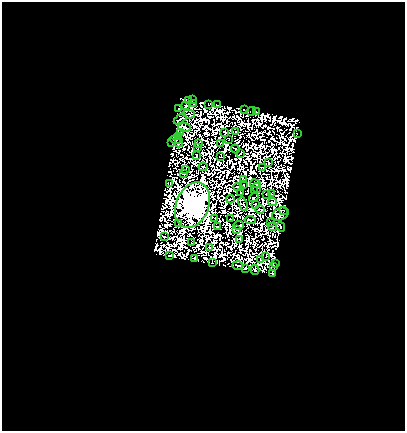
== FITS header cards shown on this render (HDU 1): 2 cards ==
NAXIS1  =                  403
NAXIS2  =                  429

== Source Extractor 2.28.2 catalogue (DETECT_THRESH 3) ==
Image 403 x 429 px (HDU 1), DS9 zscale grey, 1 PNG px = 1 image px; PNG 407 x 433 px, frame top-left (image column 1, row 429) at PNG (2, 2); each listed source drawn as its Kron ellipse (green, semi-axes under 4 px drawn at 4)
Background 1.36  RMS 1.6e-04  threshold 4.81e-04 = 3 sigma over >= 5 px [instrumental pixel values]
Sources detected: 167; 89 with non-positive FLUX_AUTO (blend fragments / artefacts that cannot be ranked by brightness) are neither listed nor drawn; the other 78 listed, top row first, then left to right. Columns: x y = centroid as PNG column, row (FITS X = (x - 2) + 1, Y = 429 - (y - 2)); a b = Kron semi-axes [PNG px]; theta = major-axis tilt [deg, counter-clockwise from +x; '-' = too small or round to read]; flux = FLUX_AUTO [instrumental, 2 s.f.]
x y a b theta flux
193 99 2 2 - 14
189 100 3 2 - 24
193 103 2 2 - 33
209 105 2 2 - 3.2
217 105 2 2 - 24
186 106 3 2 - 47
178 108 3 2 - 25
245 109 3 2 - 34
251 111 5 2 - 21
256 111 3 2 - 41
189 114 6 2 -10 6.8
180 119 7 2 34 23
185 127 6 4 -4 6.5
225 132 3 2 - 19
236 132 2 2 - 34
181 133 2 2 - 11
297 134 2 2 - 11
178 136 3 2 - 30
229 139 2 2 - 23
175 140 6 3 -16 19
172 143 2 2 - 27
179 143 5 2 - 35
220 143 3 2 - 28
198 144 4 3 - 15
198 147 3 2 - 5.7
235 149 4 2 - 8.6
241 153 3 2 - 36
196 155 3 2 - 8
220 157 3 2 - 7.1
268 163 3 2 - 5.6
203 167 4 2 - 6.6
262 167 3 2 - 24
185 170 2 2 - 17
183 174 2 2 - 20
243 180 3 2 - 28
170 183 2 2 - 12
255 184 5 3 - 9.2
243 185 2 2 - 0.9
238 187 4 2 - 5.7
257 188 5 2 - 16
254 191 2 2 - 17
240 193 2 2 - 29
271 193 3 2 - 36
266 194 3 2 - 18
254 198 5 2 - 5.3
230 199 4 2 - 3.7
273 202 4 3 - 14
243 204 7 2 -68 41
192 205 24 16 67 180000
255 205 3 2 - 0.091
260 209 4 2 - 19
284 210 3 2 - 11
280 214 8 6 22 43
215 218 2 2 - 45
230 219 2 2 - 6.5
250 220 6 2 -5 23
179 223 3 2 - 19
271 223 3 2 - 17
239 225 5 2 - 4
217 227 3 2 - 21
273 227 4 2 - 18
281 227 5 2 - 21
237 229 3 2 - 8.9
164 237 4 2 - 14
240 239 3 2 - 9.6
192 243 2 2 - 15
209 248 2 2 - 31
169 256 3 2 - 29
266 256 3 2 - 41
195 258 3 2 - 24
261 259 2 2 - 12
212 263 3 2 - 39
275 263 3 2 - 15
238 265 5 2 - 44
274 267 3 2 - 46
245 268 4 3 - 110
255 270 5 2 - 41
272 273 4 3 - 85
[89 non-positive-flux detections neither listed nor drawn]